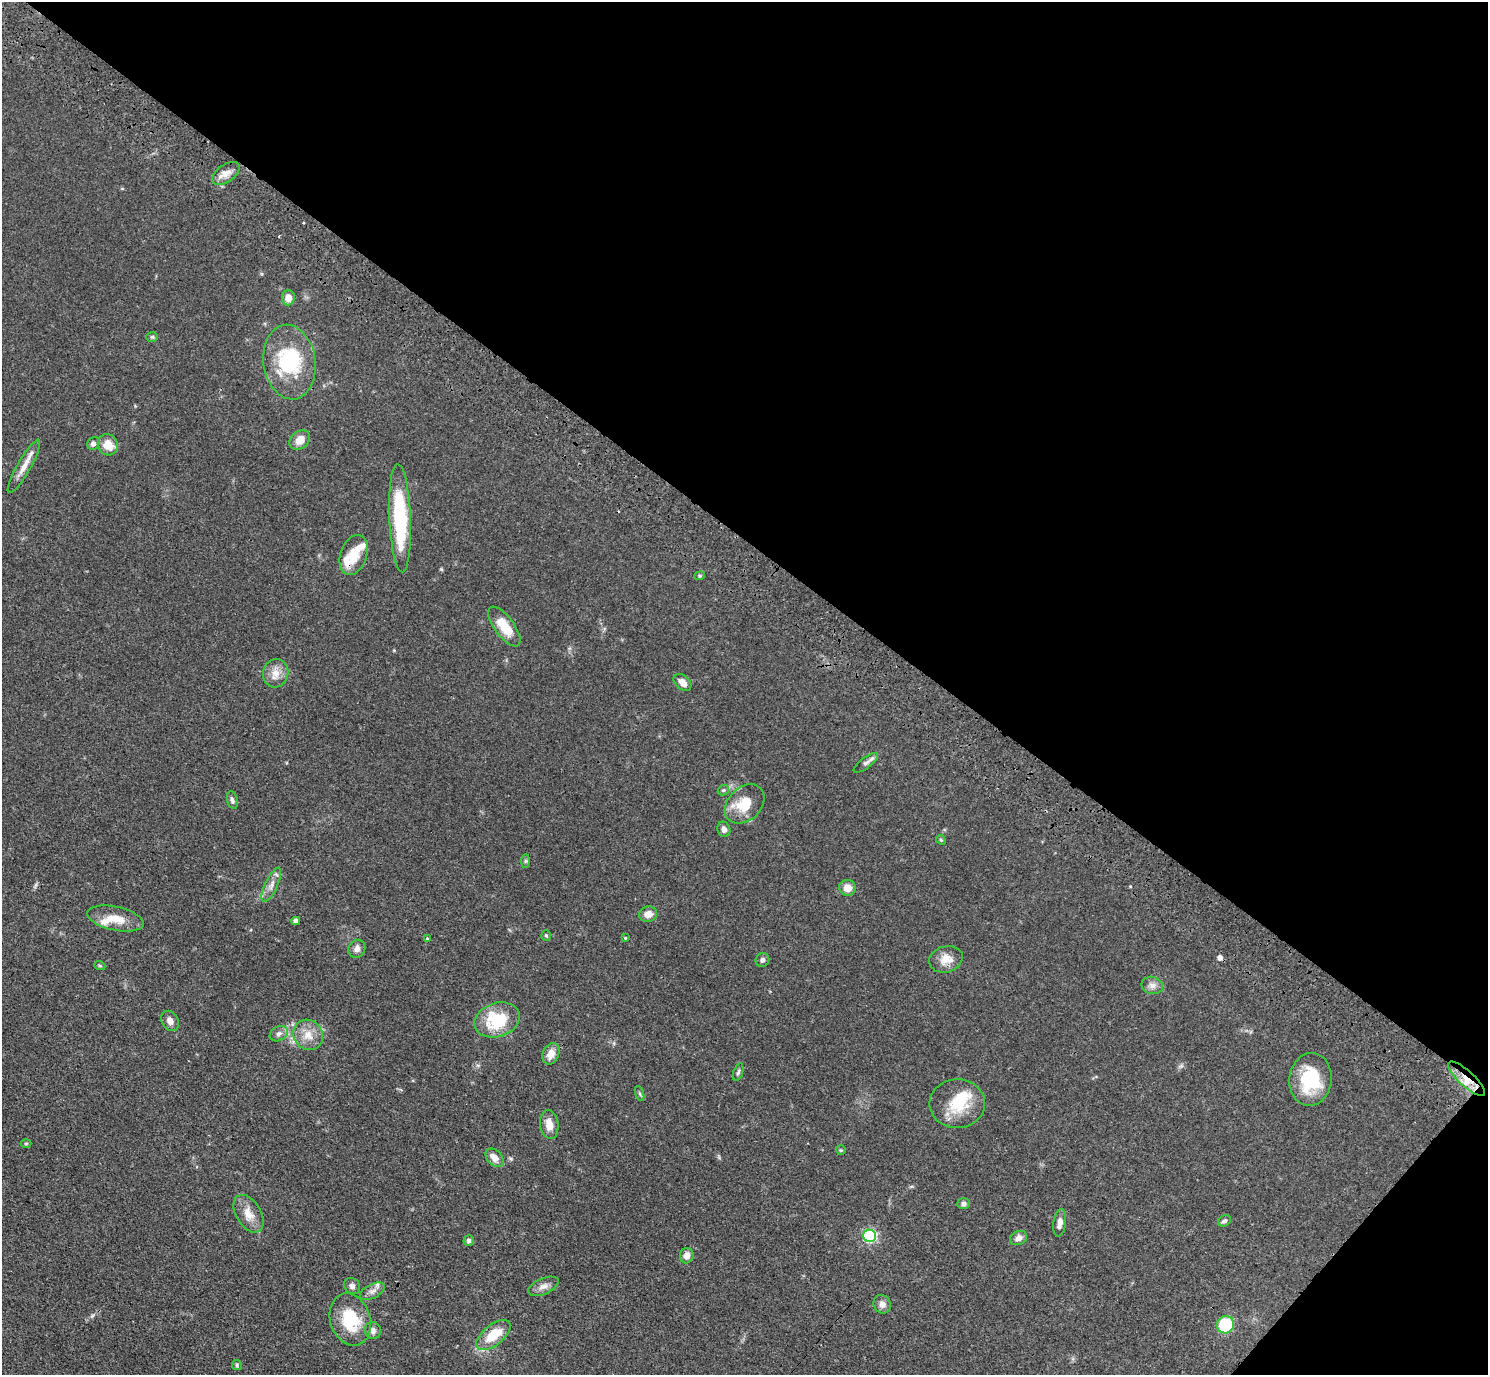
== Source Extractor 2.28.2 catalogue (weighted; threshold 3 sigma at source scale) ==
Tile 8 of 4 x 4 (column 4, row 2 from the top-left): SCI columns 4496-5981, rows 3093-4465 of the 6020 x 6043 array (HDU 1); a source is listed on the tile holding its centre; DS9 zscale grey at full resolution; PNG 1490 x 1377 px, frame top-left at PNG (2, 2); each listed source drawn as its Kron ellipse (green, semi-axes under 4 px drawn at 4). Shown black and unused: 41% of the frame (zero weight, under 3 of 4 exposures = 4% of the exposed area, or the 3 px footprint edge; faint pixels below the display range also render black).
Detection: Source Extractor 2.28.2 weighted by HDU 2 'WHT'; one run over the whole footprint, this tile lists its part. Background 0.059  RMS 0.0038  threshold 0.0173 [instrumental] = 3 sigma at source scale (4.5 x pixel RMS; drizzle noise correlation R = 1.50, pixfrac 1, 0.05/0.05 arcsec/px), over >= 5 px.
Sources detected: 75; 2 inside a brighter object's white glare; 3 cosmic-ray / hot-pixel residue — neither listed nor drawn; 5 inside a brighter listed object's ellipse — not listed separately; the other 65 listed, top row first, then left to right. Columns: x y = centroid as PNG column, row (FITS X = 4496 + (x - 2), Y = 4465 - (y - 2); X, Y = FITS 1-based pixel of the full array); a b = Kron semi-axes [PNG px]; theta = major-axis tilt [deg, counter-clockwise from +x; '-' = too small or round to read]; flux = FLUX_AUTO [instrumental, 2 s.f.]
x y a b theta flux
226 173 15 9 35 3.1
288 298 7 6 - 3.9
152 337 6 5 - 0.6
289 362 37 26 -82 28
300 440 11 8 40 4
93 444 6 5 - 1.3
108 445 11 10 - 5.8
24 466 30 6 60 4.2
400 518 54 10 -88 30
354 555 21 13 71 8.1
700 576 5 4 - 0.58
504 627 23 9 -53 8.3
276 673 14 12 74 4
682 682 10 7 -40 2.7
866 763 15 5 37 1.4
723 790 6 5 - 0.59
232 800 9 5 -76 1.1
745 804 22 16 45 10
724 829 8 6 -72 1.6
941 840 5 4 - 0.42
526 861 7 4 89 0.6
271 885 18 6 65 2.6
848 888 8 8 - 3.7
648 914 9 7 15 3
115 918 29 12 -12 7.1
296 921 4 4 - 1.8
546 935 5 4 - 0.51
428 938 3 3 - 0.94
625 938 3 3 - 0.29
357 949 9 8 - 1.9
946 959 17 13 16 4.5
762 960 7 6 - 1.2
100 966 6 3 -20 0.45
1152 985 11 8 -12 2.1
497 1020 23 17 18 17
170 1021 11 8 -59 2
279 1034 9 7 32 1.6
308 1035 16 14 -51 5.4
551 1054 11 8 65 3.7
738 1072 9 4 71 0.73
1310 1079 26 21 84 19
1467 1079 24 7 -42 6.3
640 1094 8 3 -71 0.54
957 1104 28 24 1 14
549 1125 14 9 -81 4.3
26 1143 5 3 - 0.38
841 1150 5 5 - 0.44
494 1158 11 7 -45 3.2
964 1204 6 5 - 1.2
249 1214 21 12 -59 5.1
1224 1221 7 5 31 0.84
1060 1223 14 6 82 2.4
869 1236 6 6 - 52
1018 1238 9 6 26 1.9
469 1241 5 5 - 1.1
687 1256 8 6 75 2.5
352 1286 9 7 -45 1.4
543 1286 16 8 24 2.3
372 1291 13 7 27 2.2
882 1304 9 8 - 2.1
350 1320 27 20 -71 17
1225 1325 9 8 - 17
373 1330 8 8 - 1.9
493 1335 20 10 39 10
237 1365 5 5 - 0.54
Overlapping masked pixels (flux is a lower limit): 2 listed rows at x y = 1467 1079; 493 1335